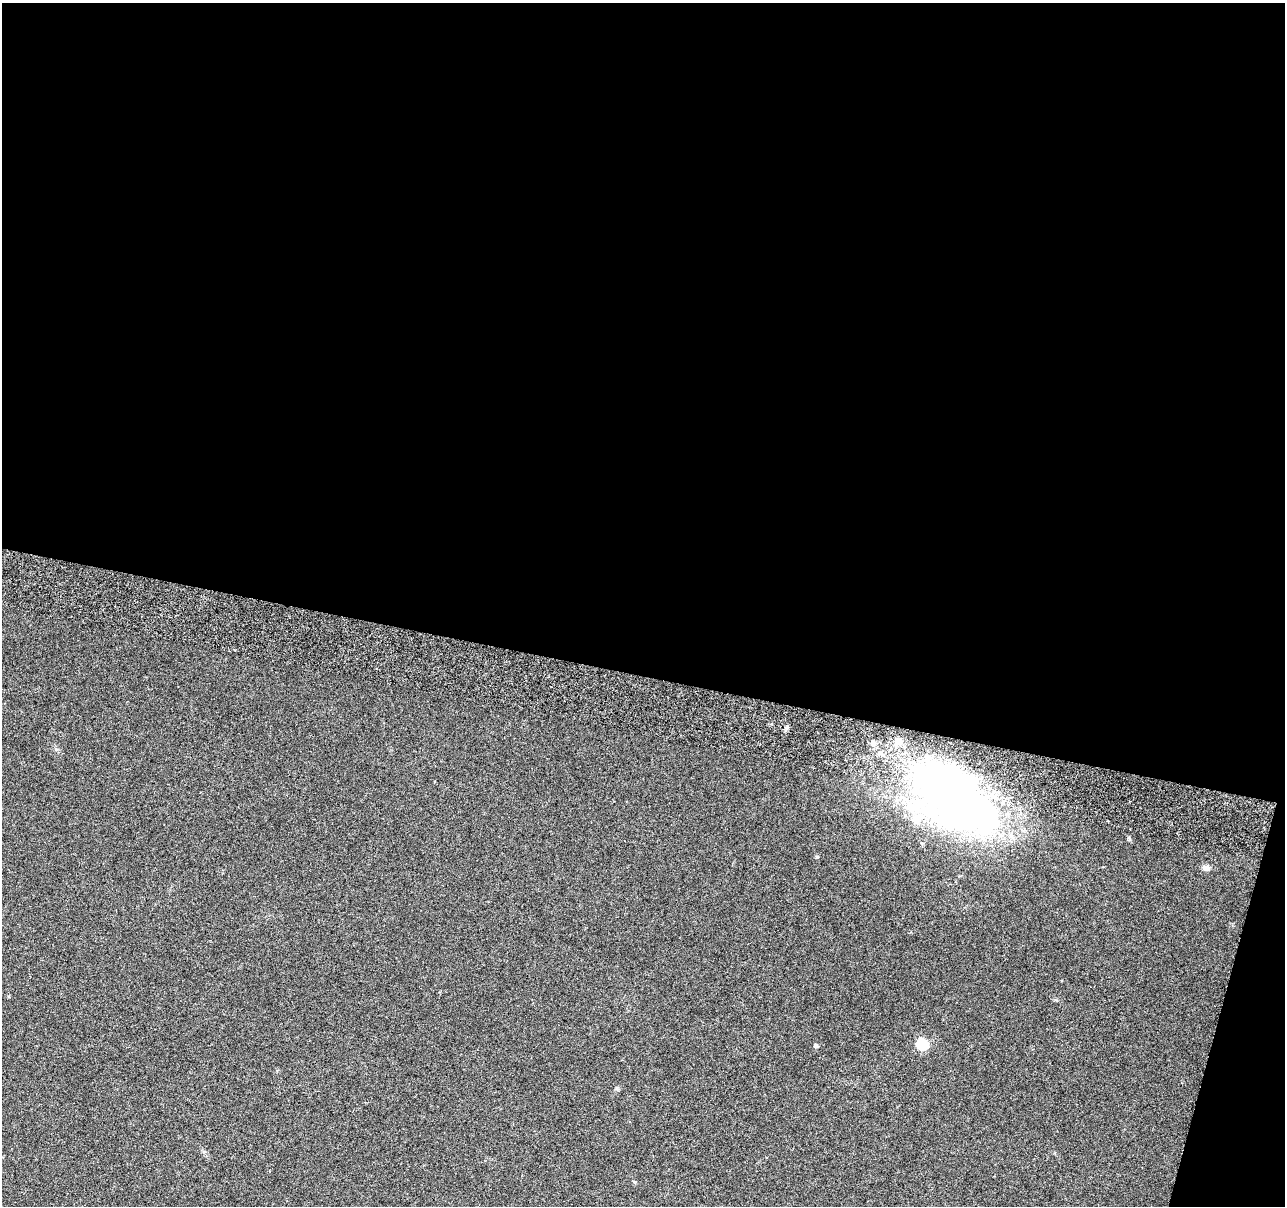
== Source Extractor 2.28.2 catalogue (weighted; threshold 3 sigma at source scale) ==
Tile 4 of 4 x 4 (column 4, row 1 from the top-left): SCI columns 3865-5147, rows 3889-5092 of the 5170 x 5431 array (HDU 1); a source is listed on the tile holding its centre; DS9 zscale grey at full resolution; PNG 1287 x 1208 px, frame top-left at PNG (2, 3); no overlay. Shown black and unused: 58% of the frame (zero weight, under 3 of 6 exposures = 3% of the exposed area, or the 3 px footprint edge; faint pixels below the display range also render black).
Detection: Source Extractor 2.28.2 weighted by HDU 2 'WHT'; one run over the whole footprint, this tile lists its part. Background 0.0304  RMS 0.004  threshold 0.0163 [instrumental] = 3 sigma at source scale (4.09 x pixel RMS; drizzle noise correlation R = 1.36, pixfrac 0.8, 0.0396/0.0396 arcsec/px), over >= 5 px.
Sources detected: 10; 2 inside a brighter listed object's ellipse — not listed separately; the other 8 listed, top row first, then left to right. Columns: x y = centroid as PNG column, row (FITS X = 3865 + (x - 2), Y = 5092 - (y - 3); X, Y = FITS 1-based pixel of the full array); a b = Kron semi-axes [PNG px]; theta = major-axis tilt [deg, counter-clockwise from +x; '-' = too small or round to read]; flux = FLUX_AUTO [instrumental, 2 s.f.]
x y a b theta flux
787 727 7 5 69 0.79
873 743 7 6 - 1.3
954 798 98 54 -36 230
817 857 5 4 - 0.52
1206 868 11 7 -24 1.7
922 1044 6 6 - 30
816 1046 5 4 - 0.94
617 1089 6 4 -18 0.52